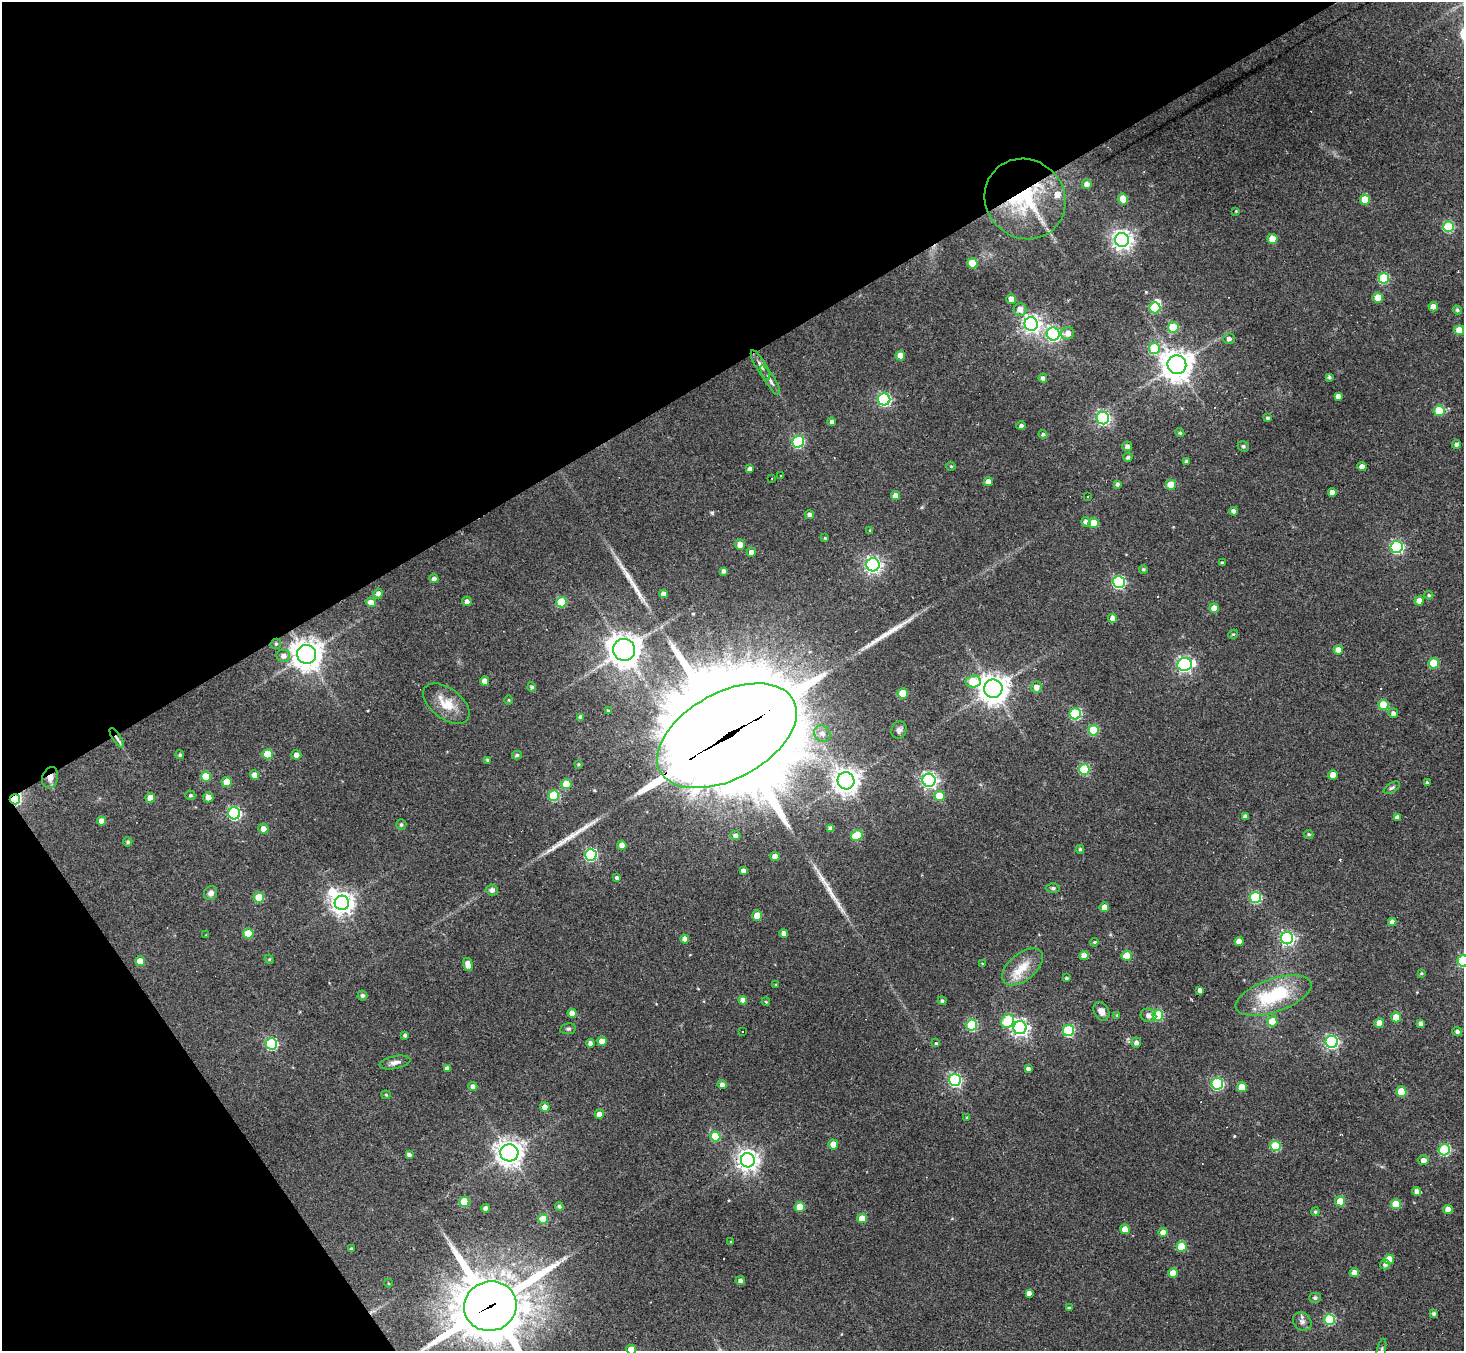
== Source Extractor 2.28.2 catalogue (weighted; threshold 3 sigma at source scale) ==
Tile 5 of 4 x 4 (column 1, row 2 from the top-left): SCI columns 1-1462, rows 2988-4336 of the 5846 x 5838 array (HDU 1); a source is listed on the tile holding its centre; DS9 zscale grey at full resolution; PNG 1466 x 1353 px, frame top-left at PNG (2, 2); each listed source drawn as its Kron ellipse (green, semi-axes under 4 px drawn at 4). Shown black and unused: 33% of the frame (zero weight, under 3 of 4 exposures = <1% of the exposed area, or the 3 px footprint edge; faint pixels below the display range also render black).
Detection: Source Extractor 2.28.2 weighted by HDU 2 'WHT'; one run over the whole footprint, this tile lists its part. Background 0.0765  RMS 0.0058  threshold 0.026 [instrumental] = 3 sigma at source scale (4.5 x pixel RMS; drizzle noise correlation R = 1.50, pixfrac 1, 0.05/0.05 arcsec/px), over >= 5 px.
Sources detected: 261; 2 inside a brighter object's white glare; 1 cosmic-ray / hot-pixel residue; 4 long thin detections or spike segments (spike, bleed or trail) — neither listed nor drawn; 1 inside a brighter listed object's ellipse — not listed separately; the other 253 listed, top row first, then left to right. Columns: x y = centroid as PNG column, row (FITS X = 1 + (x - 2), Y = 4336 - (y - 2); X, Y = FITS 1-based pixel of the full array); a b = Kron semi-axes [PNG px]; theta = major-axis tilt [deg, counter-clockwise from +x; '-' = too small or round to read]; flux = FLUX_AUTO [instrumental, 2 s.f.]
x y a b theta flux
1087 184 5 5 - 3.2
1025 199 42 39 -42 58
1123 199 5 5 - 14
1365 200 5 5 - 15
1236 211 4 3 - 0.49
1449 227 5 5 - 35
1273 239 5 5 - 9.1
1122 240 7 7 - 330
972 263 5 5 - 17
1384 278 5 5 - 38
1378 298 5 5 - 12
1011 299 5 5 - 4.5
1433 307 4 4 - 4.8
1155 308 5 5 - 34
1020 309 6 6 - 4.8
1457 310 5 4 - 1.1
1031 324 7 6 - 240
1173 327 5 5 - 25
1459 330 5 5 - 10
1068 333 6 6 - 3.8
1053 334 6 6 - 150
1229 339 5 5 - 2
1154 348 5 5 - 31
900 356 5 4 - 6.9
760 365 17 5 -60 2.8
1177 365 9 9 - 860
1329 377 3 3 - 1.1
1043 378 4 4 - 1.7
770 380 17 5 -59 2.5
1338 396 4 4 - 2.7
884 399 6 6 - 98
1439 411 5 5 - 25
1103 418 6 6 - 120
1268 418 3 3 - 1.1
832 422 4 4 - 1.6
1021 426 4 4 - 1.5
1180 433 5 4 - 0.98
1043 434 4 4 - 1
798 442 6 6 - 62
1456 444 4 4 - 1.8
1127 446 5 4 - 2.2
1243 446 6 5 - 1
1128 457 5 4 - 1.1
1186 461 3 3 - 0.91
951 466 4 4 - 0.6
1362 467 4 4 - 3.7
750 469 4 4 - 2.3
780 476 2 2 - 0.53
772 478 2 2 - 0.58
988 482 4 4 - 4.2
1117 484 4 4 - 1.2
1171 485 5 5 - 13
1332 492 4 4 - 4.5
895 495 5 4 - 3.2
1088 496 2 2 - 0.52
1234 511 4 4 - 2.3
809 515 4 4 - 1.9
1086 522 5 4 - 1.9
1094 523 5 5 - 13
870 530 4 4 - 0.55
825 538 3 3 - 0.57
740 544 5 5 - 4.9
1397 547 6 6 - 90
751 552 5 4 - 3.6
1222 563 3 3 - 1.1
873 565 6 6 - 190
1143 569 4 4 - 0.97
723 571 4 3 - 1.5
434 579 4 4 - 2.1
1119 582 6 6 - 90
378 593 5 4 - 2.3
664 594 4 4 - 3.2
1429 595 4 4 - 0.8
467 601 5 4 - 2.2
1419 601 4 4 - 5.2
371 602 5 4 - 5.4
562 602 5 5 - 28
1214 608 5 4 - 5.4
1113 618 4 4 - 3.9
1233 634 5 4 - 0.76
276 644 5 5 - 0.97
624 650 11 11 - 780
1338 650 4 4 - 6.3
307 654 9 9 - 780
283 656 7 6 - 3
1434 663 5 5 - 24
1184 664 7 6 - 150
485 681 4 4 - 4.9
973 681 7 6 - 18
532 687 4 4 - 1.3
1036 687 5 5 - 4
993 689 9 9 - 720
903 693 5 5 - 16
509 700 4 3 - 0.53
446 704 27 15 -37 11
1383 705 5 5 - 20
608 711 4 3 - 0.95
1393 713 5 5 - 2
1075 714 5 5 - 51
581 717 4 4 - 1.9
899 730 9 7 64 2.1
1093 730 5 5 - 28
822 734 8 7 - 3.7
727 736 76 43 28 17000
117 738 11 4 -58 1.9
268 754 5 5 - 18
180 755 4 4 - 1.1
296 755 5 5 - 2.5
517 755 5 3 - 1.1
488 760 4 4 - 1.1
578 764 4 3 - 0.65
1084 769 5 5 - 35
254 775 5 4 - 5.4
1333 775 5 4 - 6.5
206 776 5 5 - 16
50 778 11 7 74 3.6
929 780 6 6 - 190
846 781 8 8 - 500
227 782 5 5 - 9.5
1427 782 3 3 - 0.93
566 784 5 5 - 16
1392 788 9 5 31 1.3
190 795 5 4 - 1
554 796 5 5 - 27
939 796 5 5 - 14
208 797 5 5 - 4.7
150 798 5 4 - 6.1
15 799 5 5 - 70
234 813 6 6 - 86
1245 817 4 4 - 2.5
1397 817 4 4 - 2.4
101 821 4 4 - 4.1
401 825 5 5 - 1.1
831 828 4 4 - 2
263 829 5 5 - 3.4
1309 834 5 4 - 0.87
735 835 5 4 - 1.8
857 835 6 5 - 22
128 842 4 4 - 1.2
622 845 4 4 - 3.4
1080 849 4 4 - 1
591 855 6 6 - 76
775 856 4 4 - 4.8
743 871 4 4 - 2.3
617 878 4 3 - 1.6
1053 888 7 5 0 0.98
492 890 6 5 - 2.4
211 893 7 6 - 2.7
259 897 5 5 - 20
1255 898 5 5 - 56
342 903 7 7 - 460
1104 907 5 4 - 4.3
757 916 5 5 - 10
1392 922 4 4 - 2.8
784 933 4 4 - 2.7
248 934 5 5 - 18
206 935 3 3 - 0.4
1287 938 6 6 - 120
685 939 4 4 - 3.5
1239 941 4 4 - 4.6
1094 942 4 4 - 0.68
1084 956 4 4 - 5.2
1127 956 5 5 - 14
269 959 5 4 - 0.53
140 961 5 4 - 8.5
1463 961 6 5 - 68
982 963 4 2 - 0.35
468 964 7 4 -76 4.9
1022 967 24 13 40 12
1421 973 4 3 - 0.68
1067 978 4 3 - 0.9
776 985 3 3 - 0.5
1200 990 4 4 - 2
362 996 5 5 - 1.4
1274 996 39 16 19 39
743 1000 4 4 - 4
942 1001 4 4 - 1.2
766 1002 4 3 - 0.6
1101 1011 10 7 -59 3.8
572 1013 4 4 - 5
1117 1015 4 4 - 0.6
1148 1015 8 6 -15 2.8
1158 1015 5 5 - 35
1396 1017 5 5 - 12
1007 1021 7 6 - 29
1272 1021 5 5 - 13
1379 1023 4 4 - 7.3
1421 1023 4 3 - 2
972 1025 5 5 - 45
1020 1028 6 6 - 200
568 1029 8 5 9 1.2
1068 1030 5 5 - 56
742 1032 3 3 - 1.5
1457 1032 5 4 - 1.6
405 1035 4 3 - 1.4
602 1041 5 4 - 4.8
935 1042 3 3 - 6.2
1332 1042 6 6 - 110
590 1043 4 4 - 2.3
1136 1043 5 5 - 2.1
271 1044 6 5 - 66
395 1062 15 6 12 3
447 1068 4 4 - 2.1
1028 1069 4 3 - 1.6
955 1080 6 6 - 98
722 1084 4 4 - 2.3
1217 1084 6 6 - 66
473 1086 4 4 - 1.9
1242 1087 5 5 - 12
1401 1092 5 5 - 17
386 1095 4 4 - 0.57
545 1107 5 4 - 4.5
599 1114 5 4 - 3.5
967 1118 4 3 - 0.61
715 1136 5 5 - 17
833 1144 5 5 - 8.8
1275 1146 5 5 - 31
1444 1150 5 5 - 56
509 1153 9 8 - 550
409 1155 4 3 - 1.6
748 1160 7 7 - 410
1424 1160 5 5 - 3.5
1417 1191 4 4 - 3
1340 1201 5 5 - 17
464 1202 5 5 - 20
1396 1204 5 5 - 17
559 1206 4 4 - 1.1
800 1207 5 5 - 13
486 1208 4 4 - 2.8
1448 1209 5 4 - 4.7
1315 1212 4 4 - 0.97
862 1218 5 4 - 9
543 1219 5 5 - 17
1125 1229 5 4 - 8.8
1163 1232 4 4 - 5.8
731 1242 3 3 - 0.51
1181 1246 5 5 - 18
351 1249 3 3 - 1.1
1389 1259 5 5 - 13
1385 1264 5 5 - 1.7
1173 1273 5 4 - 6.9
1354 1273 5 4 - 4.4
740 1281 5 4 - 1.9
388 1283 4 3 - 0.44
1029 1293 4 4 - 2.8
1315 1298 5 5 - 1.6
490 1306 26 24 20 3500
1069 1308 4 3 - 0.72
1434 1314 4 4 - 1.3
1329 1319 5 5 - 43
1302 1321 10 8 -44 2.6
631 1350 5 5 - 10
1381 1350 12 4 76 1.4
Overlapping masked pixels (flux is a lower limit): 6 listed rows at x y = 1025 199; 727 736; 117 738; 50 778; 15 799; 490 1306
Isophote crosses this tile's border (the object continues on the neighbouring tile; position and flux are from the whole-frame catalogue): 4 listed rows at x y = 1463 961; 490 1306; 631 1350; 1381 1350